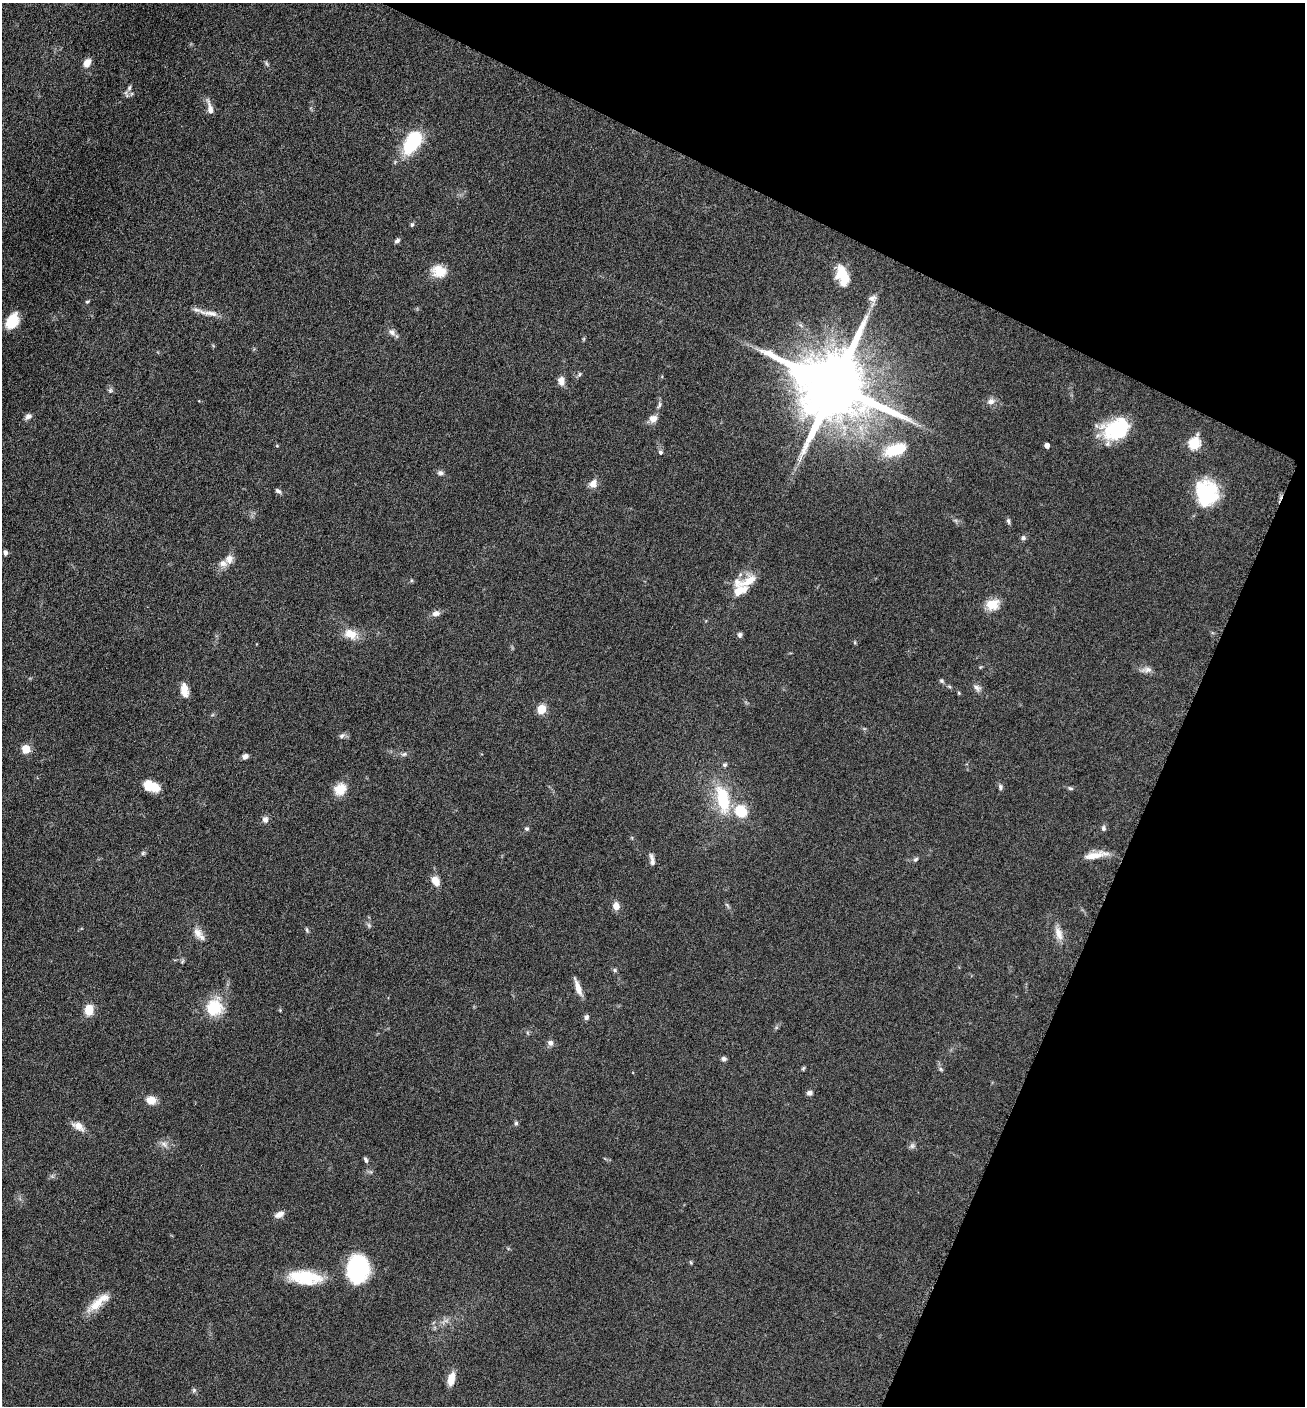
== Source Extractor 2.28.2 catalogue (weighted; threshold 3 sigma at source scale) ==
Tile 8 of 4 x 4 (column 4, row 2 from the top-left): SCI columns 4195-5497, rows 2814-4217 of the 5650 x 5633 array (HDU 1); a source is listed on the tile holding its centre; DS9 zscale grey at full resolution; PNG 1307 x 1408 px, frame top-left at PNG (2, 3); no overlay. Shown black and unused: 23% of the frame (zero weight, under 6 of 12 exposures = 1% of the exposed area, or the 3 px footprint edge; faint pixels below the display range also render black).
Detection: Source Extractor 2.28.2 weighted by HDU 2 'WHT'; one run over the whole footprint, this tile lists its part. Background 0.088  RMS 0.0039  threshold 0.0158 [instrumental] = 3 sigma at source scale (4.09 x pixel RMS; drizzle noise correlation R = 1.36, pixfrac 0.8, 0.05/0.05 arcsec/px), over >= 5 px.
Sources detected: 97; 2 inside a brighter object's white glare — not listed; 3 inside a brighter listed object's ellipse — not listed separately; the other 92 listed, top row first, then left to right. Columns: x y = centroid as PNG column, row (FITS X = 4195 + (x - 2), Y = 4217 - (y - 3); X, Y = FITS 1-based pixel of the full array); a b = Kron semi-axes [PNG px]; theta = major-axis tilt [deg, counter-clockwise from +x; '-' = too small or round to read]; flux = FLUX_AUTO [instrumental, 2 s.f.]
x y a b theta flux
87 63 9 7 61 3
129 88 8 5 61 0.78
210 108 19 6 -77 2.6
412 143 27 13 59 23
412 225 6 5 - 0.58
397 241 7 5 33 0.84
439 271 17 14 -18 5.8
842 275 20 11 -76 10
873 298 11 9 22 1.7
87 302 5 4 - 0.42
211 313 22 7 -9 3.2
12 321 16 10 65 8.3
392 332 9 7 -35 1.6
579 374 7 4 70 0.58
561 381 11 7 -82 2.3
834 385 20 17 -23 4700
110 390 7 4 89 0.68
991 401 10 8 31 1.8
28 416 9 6 29 1.4
653 419 8 8 - 2.9
1116 429 29 20 28 21
1194 443 6 6 - 33
1047 445 4 4 - 1.7
277 446 5 3 - 0.32
895 450 27 13 18 13
660 452 5 5 - 0.76
440 473 8 6 -15 1
593 483 12 9 66 2.3
278 491 8 5 -34 0.84
1206 493 28 24 -81 21
1008 521 8 5 -83 0.76
1023 538 6 6 - 0.85
5 553 6 5 - 0.93
229 559 13 9 73 2.5
737 581 11 10 - 2.2
739 591 16 10 25 6.1
992 604 14 12 24 5.8
436 613 11 8 8 1.7
350 634 16 11 -28 5.2
740 635 6 5 - 0.93
1148 670 10 8 -8 1.7
942 681 7 4 -37 0.64
977 688 10 7 -49 1.4
184 690 16 8 -80 3.6
959 693 5 4 - 0.36
541 709 5 5 - 14
342 736 9 6 41 1
26 749 5 5 - 13
404 754 8 5 10 0.88
245 756 6 5 - 1.4
725 765 5 5 - 0.68
151 786 16 9 -21 6.6
1000 787 7 5 -89 0.85
1070 788 7 4 -7 0.61
340 789 12 10 48 6.7
723 801 30 14 -72 17
741 811 16 13 -51 9.2
265 819 8 7 - 1.4
1103 828 7 6 - 0.8
527 829 5 5 - 0.63
143 853 7 4 45 0.61
1095 855 30 8 10 4.8
915 859 7 5 40 0.69
652 860 15 5 -78 1.7
435 881 11 8 -60 3.4
616 906 9 7 -74 2.6
369 925 7 4 -71 0.63
307 930 6 4 -87 0.54
197 932 15 11 -57 3.1
1059 933 20 8 -69 3.3
615 970 6 5 - 0.55
578 988 20 6 -71 3.3
214 1007 18 17 - 12
89 1010 10 8 84 5.8
586 1017 6 5 - 1.1
550 1043 8 7 - 1.3
724 1059 6 5 - 0.92
803 1068 6 4 69 0.47
940 1069 6 4 -87 0.62
809 1093 7 6 - 1.2
151 1100 10 8 -5 4
516 1123 6 5 - 0.58
78 1126 15 8 -29 3
164 1144 11 5 -38 1.4
912 1146 7 7 - 0.95
366 1160 8 4 -64 0.77
279 1214 12 6 26 1.9
357 1266 23 18 51 33
305 1277 38 15 -6 15
96 1304 23 12 36 6
451 1379 15 7 77 4.1
194 1390 6 4 46 0.61